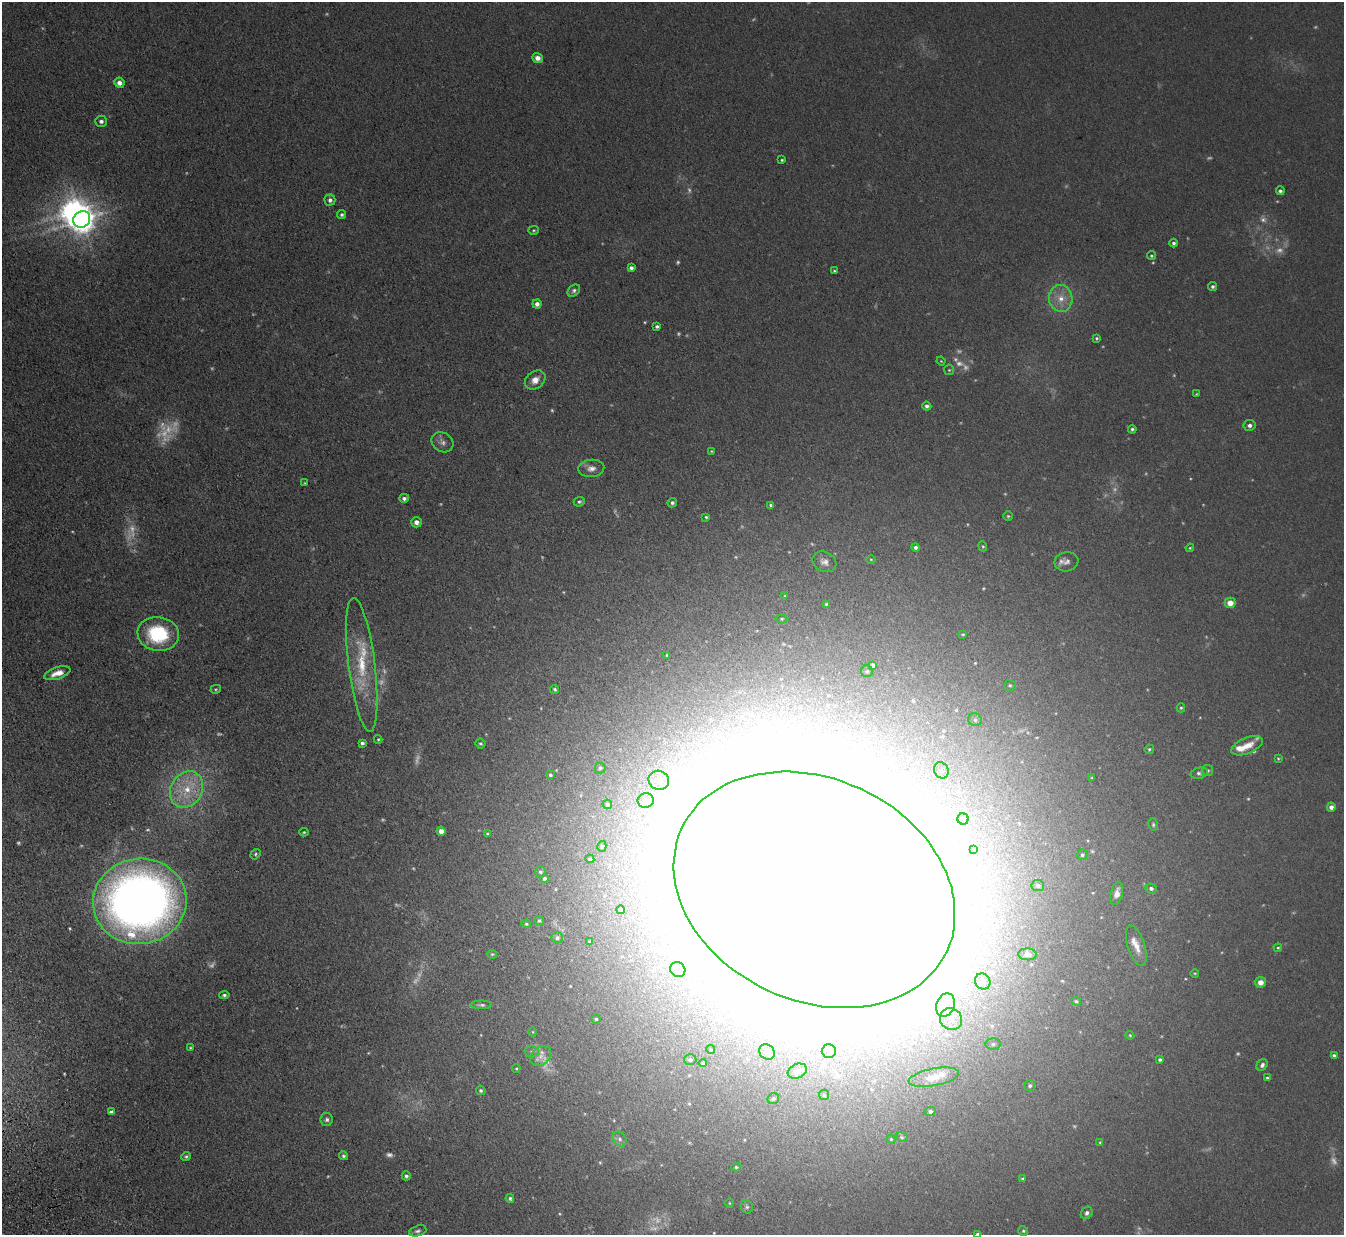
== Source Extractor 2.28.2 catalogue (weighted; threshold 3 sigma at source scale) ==
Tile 7 of 4 x 4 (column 3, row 2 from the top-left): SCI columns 2759-4100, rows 2636-3868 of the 5515 x 5398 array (HDU 1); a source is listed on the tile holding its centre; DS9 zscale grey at full resolution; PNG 1346 x 1237 px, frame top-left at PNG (2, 2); each listed source drawn as its Kron ellipse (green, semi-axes under 4 px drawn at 4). Shown black and unused: <1% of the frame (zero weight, under 3 of 5 exposures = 4% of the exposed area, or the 3 px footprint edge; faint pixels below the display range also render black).
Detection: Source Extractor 2.28.2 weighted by HDU 2 'WHT'; one run over the whole footprint, this tile lists its part. Background 0.0415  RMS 0.0047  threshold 0.0211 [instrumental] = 3 sigma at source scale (4.5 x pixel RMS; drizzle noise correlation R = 1.50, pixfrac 1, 0.05/0.05 arcsec/px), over >= 5 px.
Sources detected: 224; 52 too faint to see at this stretch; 14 inside a brighter object's white glare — neither listed nor drawn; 5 inside a brighter listed object's ellipse — not listed separately; the other 153 listed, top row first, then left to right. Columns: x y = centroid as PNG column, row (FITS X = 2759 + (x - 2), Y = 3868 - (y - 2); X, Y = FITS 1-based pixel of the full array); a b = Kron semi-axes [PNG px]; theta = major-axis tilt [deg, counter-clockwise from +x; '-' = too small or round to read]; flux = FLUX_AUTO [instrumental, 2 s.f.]
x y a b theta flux
537 58 5 5 - 3.1
119 83 5 5 - 2.4
101 121 6 5 - 1.4
782 160 3 3 - 0.59
1280 191 4 4 - 1
330 200 5 5 - 1.6
342 214 4 4 - 1
82 219 9 8 - 580
534 230 5 4 - 0.61
1174 243 4 4 - 1
1151 256 4 4 - 0.64
631 268 4 4 - 1.4
834 271 4 3 - 0.63
1212 286 4 4 - 0.94
574 291 7 5 41 1.2
1061 298 13 11 -81 6.4
537 304 4 4 - 1.9
657 326 4 3 - 0.95
1097 338 4 4 - 0.56
941 361 4 3 - 0.41
949 370 5 5 - 0.6
535 380 11 8 38 3.8
1196 394 4 4 - 0.41
927 406 4 4 - 1.3
1249 425 6 5 - 1.7
1132 429 4 3 - 0.82
442 442 11 9 -35 2.5
711 451 4 3 - 0.46
591 468 13 8 5 3
305 483 4 3 - 0.38
404 498 5 4 - 1.4
579 502 5 4 - 0.91
672 503 5 4 - 0.98
771 505 4 3 - 0.89
1008 516 5 5 - 0.6
706 517 3 3 - 0.59
416 522 5 5 - 2.5
983 546 5 4 - 0.51
916 547 4 4 - 1.1
1190 548 4 4 - 0.51
871 559 5 3 - 0.41
824 562 12 9 -26 2.8
1066 562 12 9 11 2.2
785 596 3 3 - 0.47
1230 603 5 5 - 4.9
826 604 4 4 - 0.56
782 619 6 4 2 0.64
158 634 21 17 -9 32
963 634 3 3 - 0.45
667 655 3 3 - 0.53
362 665 67 13 -83 24
873 665 4 4 - 1.2
867 671 6 6 - 0.78
57 673 14 6 18 4.6
1010 685 6 5 - 0.87
216 689 5 4 - 0.56
555 689 5 4 - 0.81
1181 708 4 4 - 0.62
975 720 7 6 - 1.4
378 739 4 4 - 0.54
362 743 4 3 - 1.1
480 743 5 5 - 0.72
1247 746 17 8 23 5.5
1149 749 5 4 - 0.65
1278 758 3 3 - 0.46
600 768 5 5 - 0.8
941 770 8 7 - 2.2
1207 771 5 5 - 1
1199 773 9 5 14 1.3
550 775 4 4 - 0.8
1092 778 3 3 - 0.4
659 780 10 9 - 3.9
187 789 19 15 58 14
646 800 8 7 - 1.9
607 804 5 4 - 0.69
1331 807 4 4 - 2.2
963 819 5 5 - 0.88
1153 824 6 4 -76 0.78
441 831 4 4 - 2.7
304 832 4 4 - 0.55
487 834 4 4 - 0.54
602 846 5 4 - 0.83
973 850 4 3 - 0.65
256 854 5 4 - 0.79
1082 855 5 5 - 0.87
590 859 4 4 - 0.89
540 872 5 5 - 0.83
544 879 4 4 - 1.3
1038 885 6 5 - 1.5
1151 888 5 5 - 1.3
814 890 146 111 -25 9800
1117 893 11 6 77 3.5
140 901 47 43 8 440
621 910 4 4 - 1.2
539 920 5 5 - 0.74
526 924 4 4 - 0.61
557 938 6 5 - 1.4
590 942 3 3 - 0.64
1136 946 21 8 -72 5.3
1278 948 4 3 - 0.54
492 954 5 3 - 0.63
1028 954 9 6 -5 1.8
678 970 8 7 - 1.8
1195 973 4 3 - 0.42
983 981 8 7 - 2.7
1260 982 5 5 - 3.1
224 995 5 3 - 0.94
1076 1001 5 4 - 0.86
482 1005 10 4 -1 1
946 1005 12 9 68 5.3
596 1019 4 4 - 0.67
951 1019 11 10 - 4.6
533 1032 4 3 - 0.36
1130 1035 4 4 - 0.47
993 1044 7 5 0 1.1
190 1048 4 3 - 0.46
711 1049 4 3 - 0.49
829 1051 7 7 - 1.5
532 1052 7 5 1 1
767 1052 8 7 - 2
541 1056 12 8 42 3.4
1334 1056 4 4 - 1.2
690 1060 6 5 - 1.1
1160 1060 3 3 - 0.88
703 1063 4 4 - 0.79
1262 1065 6 5 - 1.4
516 1068 4 3 - 0.49
797 1071 10 7 22 3
934 1077 25 8 11 6
1267 1078 4 4 - 0.63
1030 1086 5 5 - 1.1
481 1090 5 4 - 0.92
824 1095 5 5 - 0.63
773 1099 6 5 - 0.93
930 1111 5 4 - 1.2
111 1112 4 4 - 1.7
327 1119 6 6 - 1.3
902 1137 6 4 -22 0.74
620 1139 8 6 -50 1.5
891 1139 4 4 - 0.47
1100 1143 4 3 - 0.52
186 1156 5 4 - 0.85
343 1156 4 4 - 0.81
736 1167 4 4 - 0.69
406 1176 4 4 - 1.1
1023 1179 4 3 - 0.78
510 1198 4 4 - 0.88
729 1203 5 3 - 0.4
747 1207 7 6 - 1
1087 1213 6 5 - 1.3
418 1231 9 5 17 1.3
1023 1231 5 5 - 0.7
978 1234 4 4 - 1
Isophote crosses this tile's border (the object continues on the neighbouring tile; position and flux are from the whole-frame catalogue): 1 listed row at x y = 978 1234